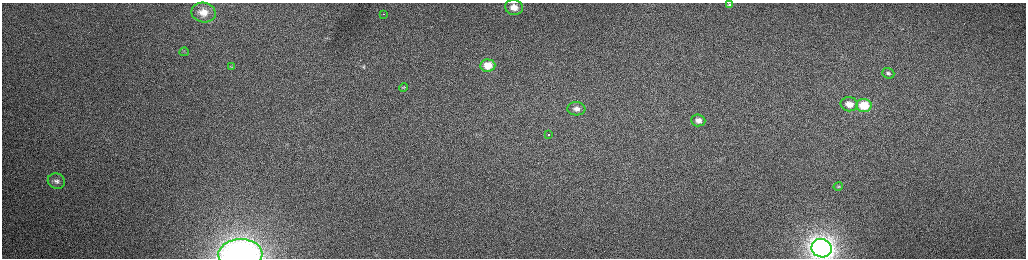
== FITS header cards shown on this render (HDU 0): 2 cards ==
NAXIS1  =                 2048 /fastest changing axis
NAXIS2  =                  512 /next to fastest changing axis

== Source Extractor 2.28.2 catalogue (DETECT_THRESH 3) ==
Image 2048 x 512 px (HDU 0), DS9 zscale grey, zoomed out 1/2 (1 PNG px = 2 x 2 image px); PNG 1028 x 260 px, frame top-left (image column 1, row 511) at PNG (2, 3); each listed source drawn as its Kron ellipse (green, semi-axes under 4 px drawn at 4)
Background 152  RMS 1.6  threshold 4.72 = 3 sigma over >= 5 px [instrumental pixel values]
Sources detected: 21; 3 cannot appear on this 1/2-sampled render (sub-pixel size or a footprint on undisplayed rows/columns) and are neither listed nor drawn; the other 18 listed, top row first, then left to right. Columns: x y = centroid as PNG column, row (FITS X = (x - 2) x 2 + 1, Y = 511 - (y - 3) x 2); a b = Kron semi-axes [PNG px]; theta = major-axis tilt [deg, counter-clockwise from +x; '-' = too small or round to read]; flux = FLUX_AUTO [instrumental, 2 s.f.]
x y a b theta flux
730 5 4 3 - 490
514 7 9 7 -12 4300
204 12 12 10 -11 4800
383 14 2 1 - 430
184 52 5 3 - 360
488 66 7 6 - 5500
232 67 3 2 - 210
888 73 6 5 - 720
403 88 4 3 - 300
849 104 9 7 -10 3900
864 105 8 6 -3 11000
576 109 9 6 -3 2100
698 120 7 6 - 1900
548 134 2 2 - 620
56 181 8 7 - 1500
838 187 5 4 - 360
822 248 10 9 - 180000
240 254 22 15 2 86000
At the frame edge (FLAGS 8, measured only in part): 2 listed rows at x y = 822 248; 240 254
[3 sub-pixel or undisplayed-footprint detections neither listed nor drawn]